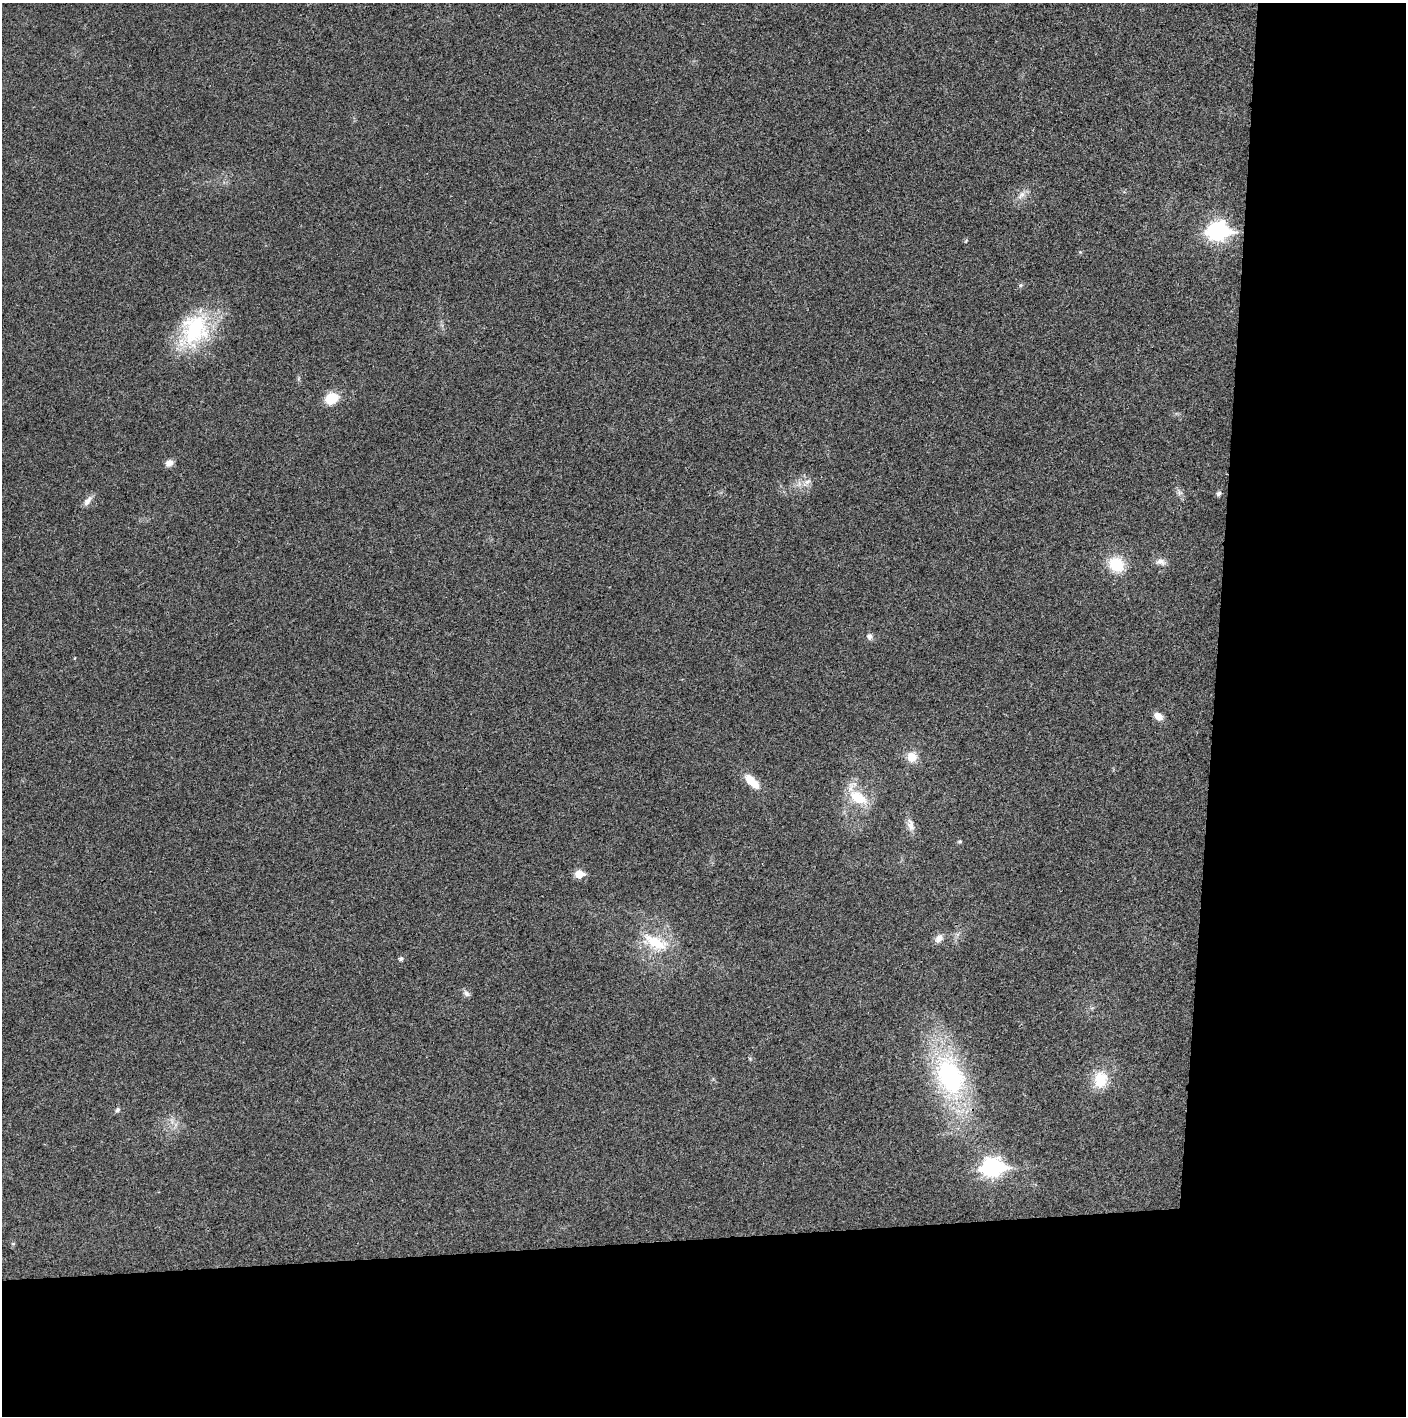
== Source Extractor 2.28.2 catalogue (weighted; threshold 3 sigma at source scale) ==
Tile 9 of 3 x 3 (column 3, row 3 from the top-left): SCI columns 2813-4216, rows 2-1415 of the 4218 x 4244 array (HDU 1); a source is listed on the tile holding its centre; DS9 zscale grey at full resolution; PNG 1408 x 1418 px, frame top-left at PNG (2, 3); no overlay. Shown black and unused: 24% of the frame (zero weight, under 3 of 4 exposures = <1% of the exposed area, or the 3 px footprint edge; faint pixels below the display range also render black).
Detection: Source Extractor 2.28.2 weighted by HDU 2 'WHT'; one run over the whole footprint, this tile lists its part. Background 0.0196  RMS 0.0051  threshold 0.0229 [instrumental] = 3 sigma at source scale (4.5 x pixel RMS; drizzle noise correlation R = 1.50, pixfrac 1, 0.05/0.05 arcsec/px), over >= 5 px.
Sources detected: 34; all 34 listed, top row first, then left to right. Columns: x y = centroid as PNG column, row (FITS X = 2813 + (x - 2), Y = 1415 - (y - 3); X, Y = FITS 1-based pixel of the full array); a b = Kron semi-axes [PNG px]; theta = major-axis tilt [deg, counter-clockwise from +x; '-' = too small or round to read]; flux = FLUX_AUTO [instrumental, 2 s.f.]
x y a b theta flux
1021 195 16 8 46 4
1218 231 10 8 3 240
966 241 6 3 53 0.51
1080 252 5 4 - 0.61
1020 285 7 5 45 1
194 330 50 35 58 50
332 398 14 11 25 12
169 463 9 7 30 3.2
807 483 17 8 42 4.2
1179 492 11 7 -57 2.1
1218 494 6 6 - 1.4
88 501 17 7 54 3.2
1161 562 16 9 -7 3.3
1116 565 19 17 -41 17
869 636 8 8 - 2
75 658 4 3 - 0.34
1158 716 10 7 -37 5
912 757 13 12 - 6.9
752 781 22 9 -44 9.6
858 797 27 15 -32 17
910 825 18 9 -74 4
960 842 6 5 - 0.74
579 874 6 5 - 13
939 938 12 9 54 3.6
655 942 42 20 -24 24
401 959 5 5 - 1.3
466 993 10 7 -34 1.9
750 1059 6 4 -46 0.67
950 1077 57 33 -72 94
1100 1079 21 18 81 15
117 1110 8 6 65 1.3
172 1121 11 7 -80 3.2
992 1167 10 8 2 230
13 1244 6 4 1 0.58